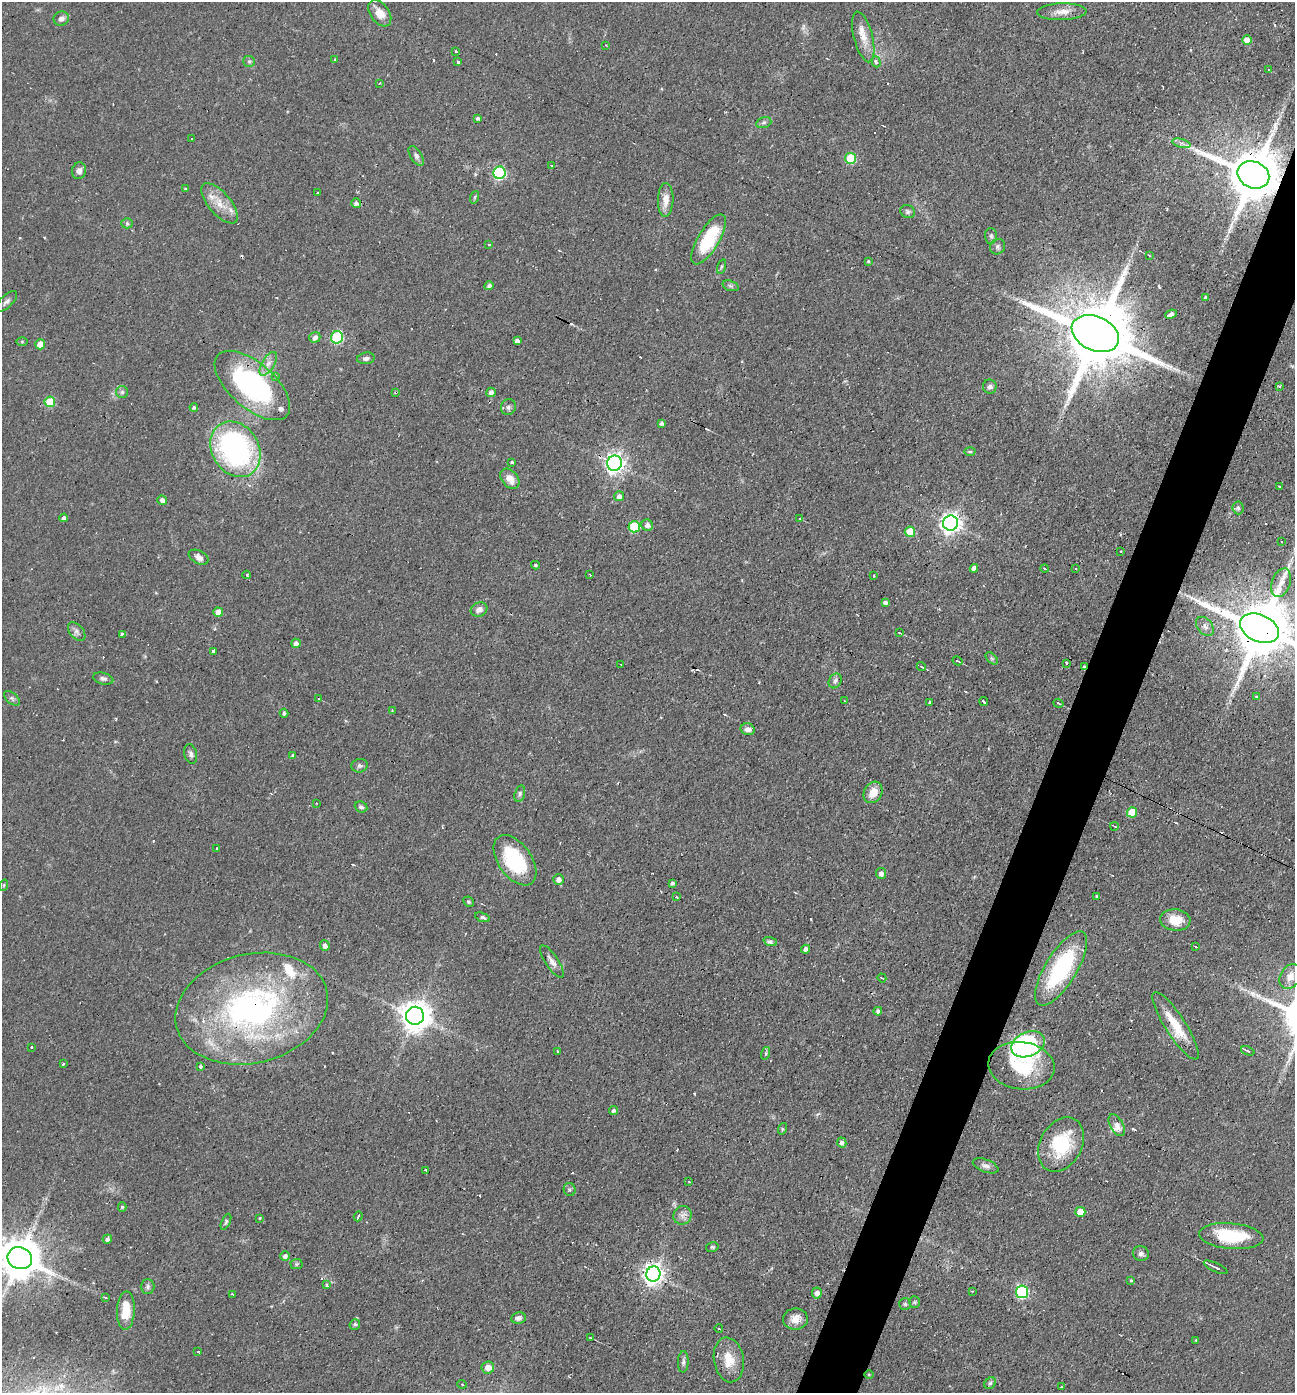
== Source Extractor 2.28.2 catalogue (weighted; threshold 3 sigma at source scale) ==
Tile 10 of 4 x 4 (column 2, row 3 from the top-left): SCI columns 1429-2721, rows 1392-2782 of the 5577 x 5563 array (HDU 1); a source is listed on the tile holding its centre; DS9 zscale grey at full resolution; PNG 1297 x 1395 px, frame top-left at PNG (2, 2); each listed source drawn as its Kron ellipse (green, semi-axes under 4 px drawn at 4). Shown black and unused: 4% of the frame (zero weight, under 2 of 3 exposures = <1% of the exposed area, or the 3 px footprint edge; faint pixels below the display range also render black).
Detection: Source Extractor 2.28.2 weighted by HDU 2 'WHT'; one run over the whole footprint, this tile lists its part. Background 0.0587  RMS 0.0051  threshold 0.0227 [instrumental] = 3 sigma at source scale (4.5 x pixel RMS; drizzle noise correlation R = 1.50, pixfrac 1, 0.05/0.05 arcsec/px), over >= 5 px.
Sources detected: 235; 23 cosmic-ray / hot-pixel residue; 2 long thin detections or spike segments (spike, bleed or trail) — neither listed nor drawn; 5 inside a brighter listed object's ellipse — not listed separately; the other 205 listed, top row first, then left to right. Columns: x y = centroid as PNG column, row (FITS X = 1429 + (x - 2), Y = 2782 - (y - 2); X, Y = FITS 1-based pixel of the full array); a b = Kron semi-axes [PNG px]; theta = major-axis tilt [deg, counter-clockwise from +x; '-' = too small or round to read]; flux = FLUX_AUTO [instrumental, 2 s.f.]
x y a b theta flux
1062 12 25 8 2 5.5
380 13 15 9 -55 6.7
61 18 8 7 - 2.4
863 37 26 9 -76 7
1247 40 5 5 - 5.2
606 45 3 2 - 0.42
456 52 3 3 - 1.4
335 59 3 3 - 0.6
249 61 6 5 - 0.94
458 62 3 3 - 2
876 62 5 4 - 1.8
1269 70 4 2 - 0.31
380 83 3 2 - 0.38
478 118 4 4 - 1.1
764 122 8 5 17 1.2
191 139 3 3 - 1.2
1181 143 9 4 -15 1.5
416 156 11 5 -58 1.7
851 158 5 5 - 23
552 166 3 3 - 2.1
79 171 8 7 - 2.4
499 173 6 6 - 64
1253 175 16 13 -22 3700
185 189 4 4 - 0.47
317 193 2 2 - 0.48
475 197 6 4 71 0.7
666 200 17 7 88 5.7
220 203 25 11 -50 8.8
356 203 5 4 - 1.7
908 212 8 6 -27 1.3
127 223 5 5 - 1.1
991 236 8 6 -87 1.3
709 239 28 10 59 30
489 245 3 2 - 0.71
998 247 8 7 - 1.6
1149 255 4 2 - 0.5
868 261 4 3 - 0.63
721 267 8 3 71 0.79
489 286 4 4 - 1.8
730 286 8 5 -19 1.2
1205 297 3 3 - 1.3
6 301 13 6 44 2.1
1171 314 6 4 23 2.2
1095 334 25 17 -24 6500
315 337 5 5 - 2.4
337 337 6 6 - 37
22 341 6 4 -1 0.58
517 341 4 4 - 2.1
40 344 5 5 - 8
366 358 9 5 8 1.7
268 364 13 6 59 3.2
276 376 3 2 - 0.82
252 385 46 22 -41 85
1279 386 4 2 - 0.63
990 387 7 7 - 1.8
122 392 6 6 - 1.2
396 392 3 3 - 1
491 392 5 4 - 2.7
50 402 5 5 - 19
194 407 4 3 - 0.78
508 407 8 7 - 1.7
662 423 4 4 - 1.3
235 449 29 23 -59 110
970 451 5 3 - 0.66
512 462 4 3 - 0.68
614 463 8 7 - 220
510 479 11 8 -48 5.1
1279 486 3 2 - 0.4
619 496 5 5 - 2.5
162 500 5 4 - 2.4
1238 508 6 5 - 1.4
64 518 4 4 - 1.4
800 519 4 2 - 0.42
950 523 7 7 - 280
647 525 6 5 - 2.2
634 527 5 5 - 24
910 532 5 5 - 15
1281 542 3 2 - 0.81
1121 551 2 2 - 0.5
199 557 10 6 -27 2.4
535 565 4 3 - 0.79
974 568 4 4 - 3
1076 568 3 2 - 0.82
1045 569 4 2 - 0.53
247 575 4 3 - 0.57
590 575 3 2 - 0.39
874 576 3 2 - 0.74
1281 583 14 9 70 4.1
885 602 4 4 - 1.8
479 609 8 7 - 2.9
218 612 5 4 - 5
1205 626 11 7 -50 2.2
1259 628 20 13 -24 4800
77 632 11 6 -48 1.9
899 632 3 2 - 0.65
122 634 3 3 - 1.8
296 643 4 4 - 2.6
213 651 4 3 - 6.9
992 658 7 4 -45 1
957 661 5 3 - 0.78
1067 663 3 3 - 1.5
621 664 3 2 - 0.98
921 667 4 3 - 0.81
1084 667 4 3 - 1.8
103 678 10 5 -14 1.5
835 681 8 6 61 1.4
1256 697 4 3 - 0.53
12 698 9 5 -41 1.2
319 699 4 2 - 0.38
845 701 3 2 - 0.38
984 702 4 3 - 2.1
929 703 3 2 - 0.58
1058 703 5 3 - 0.72
392 710 4 2 - 0.52
284 713 4 3 - 1.2
748 729 7 6 - 2.7
191 754 10 6 -76 1.8
293 755 4 4 - 1.1
360 766 8 6 8 1.4
873 792 11 9 61 7
520 794 8 5 74 1.2
316 803 3 2 - 0.43
361 807 6 5 - 1.3
1132 812 5 5 - 15
1114 826 4 2 - 0.47
217 848 3 3 - 1.2
515 860 28 16 -54 36
881 873 5 5 - 2.4
558 879 5 5 - 2.1
672 883 4 3 - 1.2
4 885 6 3 71 0.52
677 897 4 2 - 0.59
1097 897 3 2 - 0.69
468 902 6 4 -45 0.76
482 917 8 4 -19 1.1
1175 920 15 10 -5 9.1
770 941 7 4 -20 1.2
325 946 5 4 - 1.9
1196 947 3 2 - 0.37
805 949 4 4 - 2.1
552 961 19 6 -56 3.3
1061 968 42 16 58 52
1290 977 13 10 59 4.9
882 978 5 3 - 0.54
252 1009 77 54 14 170
878 1011 4 4 - 2
415 1016 9 9 - 790
1176 1026 39 10 -57 15
1028 1044 17 12 24 98
31 1047 3 3 - 1.2
558 1051 3 2 - 0.66
1248 1051 7 3 -21 1
766 1053 6 4 72 0.75
63 1064 3 3 - 2
1021 1066 33 23 -7 30
200 1067 3 3 - 1.5
613 1110 4 4 - 1.3
1117 1125 12 6 -61 2.7
782 1129 6 3 73 0.58
842 1142 5 4 - 1.8
1061 1144 29 21 62 29
986 1166 13 6 -20 2.2
426 1170 3 3 - 3.6
689 1182 3 2 - 0.32
570 1189 6 6 - 1.1
122 1207 4 4 - 0.76
1080 1212 5 5 - 7.2
682 1215 9 8 - 2.7
358 1216 5 2 - 1.2
260 1218 3 2 - 0.44
226 1222 8 4 65 1
1231 1236 32 12 -5 27
107 1239 4 4 - 1.7
712 1247 6 5 - 0.78
1141 1254 8 7 - 1.8
285 1256 5 5 - 1.8
20 1258 12 11 - 1900
296 1264 6 5 - 0.78
1216 1267 13 2 -26 2.7
653 1274 8 7 - 310
1131 1280 3 2 - 0.6
327 1285 3 3 - 1.6
148 1287 7 7 - 1.4
972 1291 3 3 - 0.52
1022 1292 6 6 - 50
817 1293 5 5 - 3.1
233 1294 3 2 - 1.1
105 1297 4 2 - 0.41
914 1302 6 5 - 0.77
905 1304 6 6 - 0.85
126 1310 19 9 88 12
518 1318 7 5 8 1.9
795 1319 12 10 2 5.2
355 1324 5 5 - 0.89
719 1329 4 2 - 0.51
590 1337 3 2 - 0.68
1196 1340 3 2 - 0.36
198 1352 3 2 - 0.48
729 1360 22 15 -80 10
683 1362 11 5 88 1.5
488 1367 6 6 - 4.6
869 1374 5 3 - 0.49
990 1383 6 5 - 0.93
462 1384 5 3 - 0.42
1062 1387 3 2 - 0.56
Overlapping masked pixels (flux is a lower limit): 10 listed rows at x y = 1253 175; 1095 334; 252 385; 396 392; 1259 628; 1084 667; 252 1009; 1021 1066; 1231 1236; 653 1274
Isophote crosses this tile's border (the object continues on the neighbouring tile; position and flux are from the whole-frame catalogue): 2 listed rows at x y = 1259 628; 20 1258